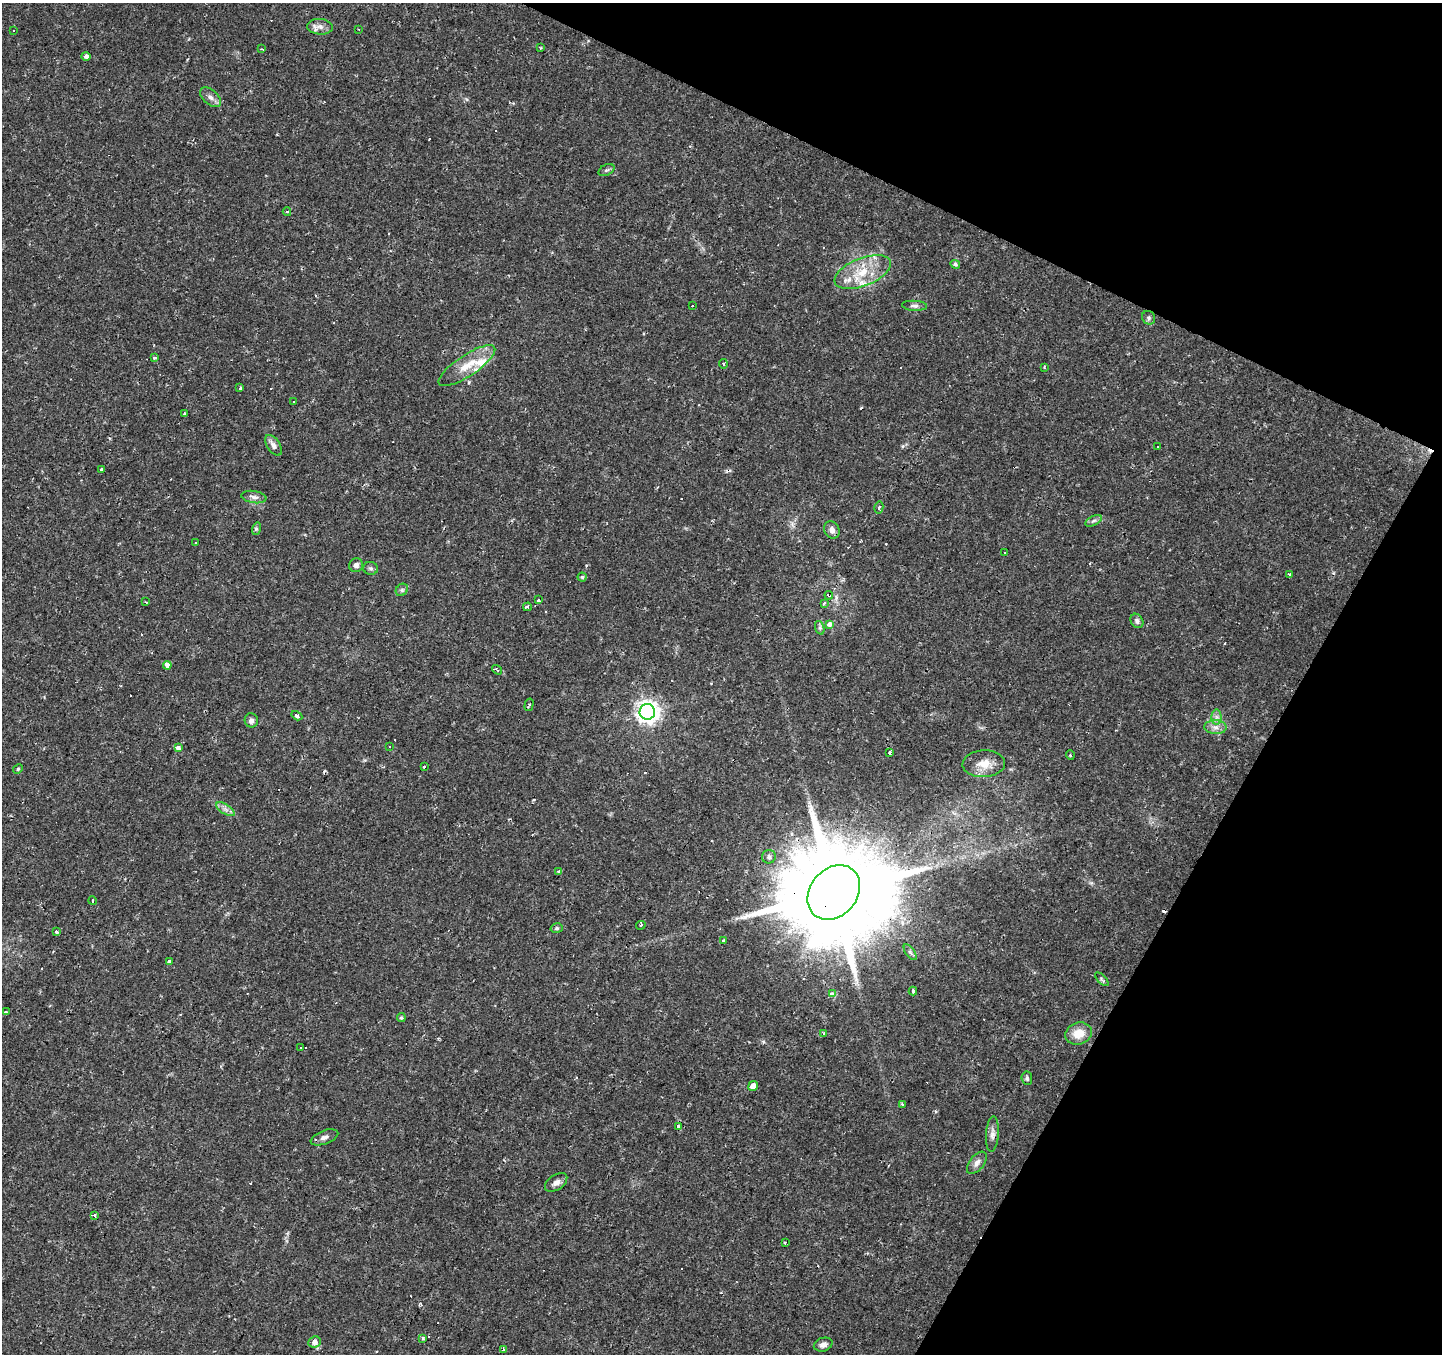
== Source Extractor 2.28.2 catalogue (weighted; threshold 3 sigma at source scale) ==
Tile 8 of 4 x 4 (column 4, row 2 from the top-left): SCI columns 4323-5762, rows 2897-4248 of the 5765 x 5860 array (HDU 1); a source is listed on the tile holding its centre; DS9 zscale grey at full resolution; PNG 1444 x 1356 px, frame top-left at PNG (2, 3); each listed source drawn as its Kron ellipse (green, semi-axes under 4 px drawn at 4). Shown black and unused: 23% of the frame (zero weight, under 2 of 3 exposures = <1% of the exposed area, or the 3 px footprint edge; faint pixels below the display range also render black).
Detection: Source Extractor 2.28.2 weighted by HDU 2 'WHT'; one run over the whole footprint, this tile lists its part. Background 0.0271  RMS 0.003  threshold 0.0136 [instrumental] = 3 sigma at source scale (4.5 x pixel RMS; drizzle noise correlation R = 1.50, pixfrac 1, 0.0396/0.0396 arcsec/px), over >= 5 px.
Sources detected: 124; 1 inside a brighter object's white glare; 28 cosmic-ray / hot-pixel residue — neither listed nor drawn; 3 inside a brighter listed object's ellipse — not listed separately; the other 92 listed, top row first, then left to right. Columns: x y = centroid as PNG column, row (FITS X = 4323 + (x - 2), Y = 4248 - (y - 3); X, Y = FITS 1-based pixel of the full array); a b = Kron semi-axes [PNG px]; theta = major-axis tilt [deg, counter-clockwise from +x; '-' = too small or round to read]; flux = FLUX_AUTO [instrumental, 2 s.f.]
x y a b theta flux
320 27 13 8 -5 1.6
359 29 3 2 - 0.39
13 30 2 2 - 0.3
541 48 3 3 - 0.31
262 49 4 2 - 0.28
86 56 5 4 - 0.88
211 97 12 7 -41 1.5
606 170 8 5 26 0.62
287 212 4 3 - 0.46
955 264 5 4 - 0.63
863 272 30 14 21 9.4
693 306 3 3 - 0.66
914 306 12 5 -3 1
1149 318 7 6 - 0.73
155 358 3 3 - 0.9
723 364 5 3 - 0.49
467 366 33 10 34 6.5
1044 367 3 2 - 0.46
240 388 3 2 - 0.9
293 402 3 3 - 0.54
184 413 4 2 - 0.23
273 445 11 6 -56 1.4
1158 446 3 3 - 0.62
102 470 3 3 - 6.2
254 497 13 6 -9 1.3
879 507 6 4 76 0.59
1093 521 9 5 26 0.77
256 529 6 4 73 0.47
832 530 9 7 -62 1.4
196 542 3 3 - 2.3
1005 552 3 3 - 0.8
356 565 7 7 - 1.2
371 568 7 6 - 0.75
1290 575 3 3 - 4.1
582 577 4 4 - 0.42
402 590 7 5 45 0.63
829 595 4 3 - 21
538 600 3 3 - 4.2
146 602 4 3 - 0.29
824 603 4 3 - 1.6
527 607 4 3 - 1.3
1137 621 7 6 - 0.86
829 624 3 3 - 4.2
820 628 7 4 -72 0.59
167 665 4 3 - 14
497 670 5 3 - 0.79
529 705 6 4 76 0.39
647 712 8 8 - 210
297 716 6 3 -31 0.67
1216 717 7 5 -90 0.94
251 720 7 6 - 0.98
1215 727 11 7 -1 1.8
390 746 3 3 - 0.57
178 748 4 3 - 2.2
890 753 3 3 - 1.9
1070 755 5 4 - 0.43
984 764 21 13 3 4.4
425 767 3 3 - 1.4
18 769 5 4 - 0.4
226 809 10 4 -31 1.2
769 857 7 6 - 0.92
559 871 3 3 - 1.3
834 892 30 23 50 8500
93 901 4 2 - 0.33
641 925 5 3 - 0.53
557 928 6 5 - 0.48
56 931 3 3 - 2.4
723 941 4 3 - 0.37
910 952 9 4 -55 0.69
169 961 3 3 - 1.1
1102 979 8 3 -45 0.46
913 991 4 3 - 0.38
832 994 4 3 - 2.3
6 1012 3 3 - 0.41
401 1018 4 4 - 0.44
824 1033 3 3 - 1.2
1079 1034 13 11 19 4.6
301 1048 3 3 - 0.88
1027 1078 6 5 - 0.67
753 1086 5 4 - 2.7
902 1104 4 2 - 0.35
678 1126 3 3 - 1.3
992 1134 18 6 86 1.7
324 1137 14 6 21 1.4
977 1163 13 7 51 1.7
556 1182 12 7 34 1.5
94 1215 3 3 - 0.96
785 1242 3 2 - 0.55
423 1338 3 3 - 0.44
315 1342 6 5 - 1.5
823 1345 9 7 17 1.4
504 1350 4 4 - 0.38
Overlapping masked pixels (flux is a lower limit): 2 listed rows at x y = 829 595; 834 892